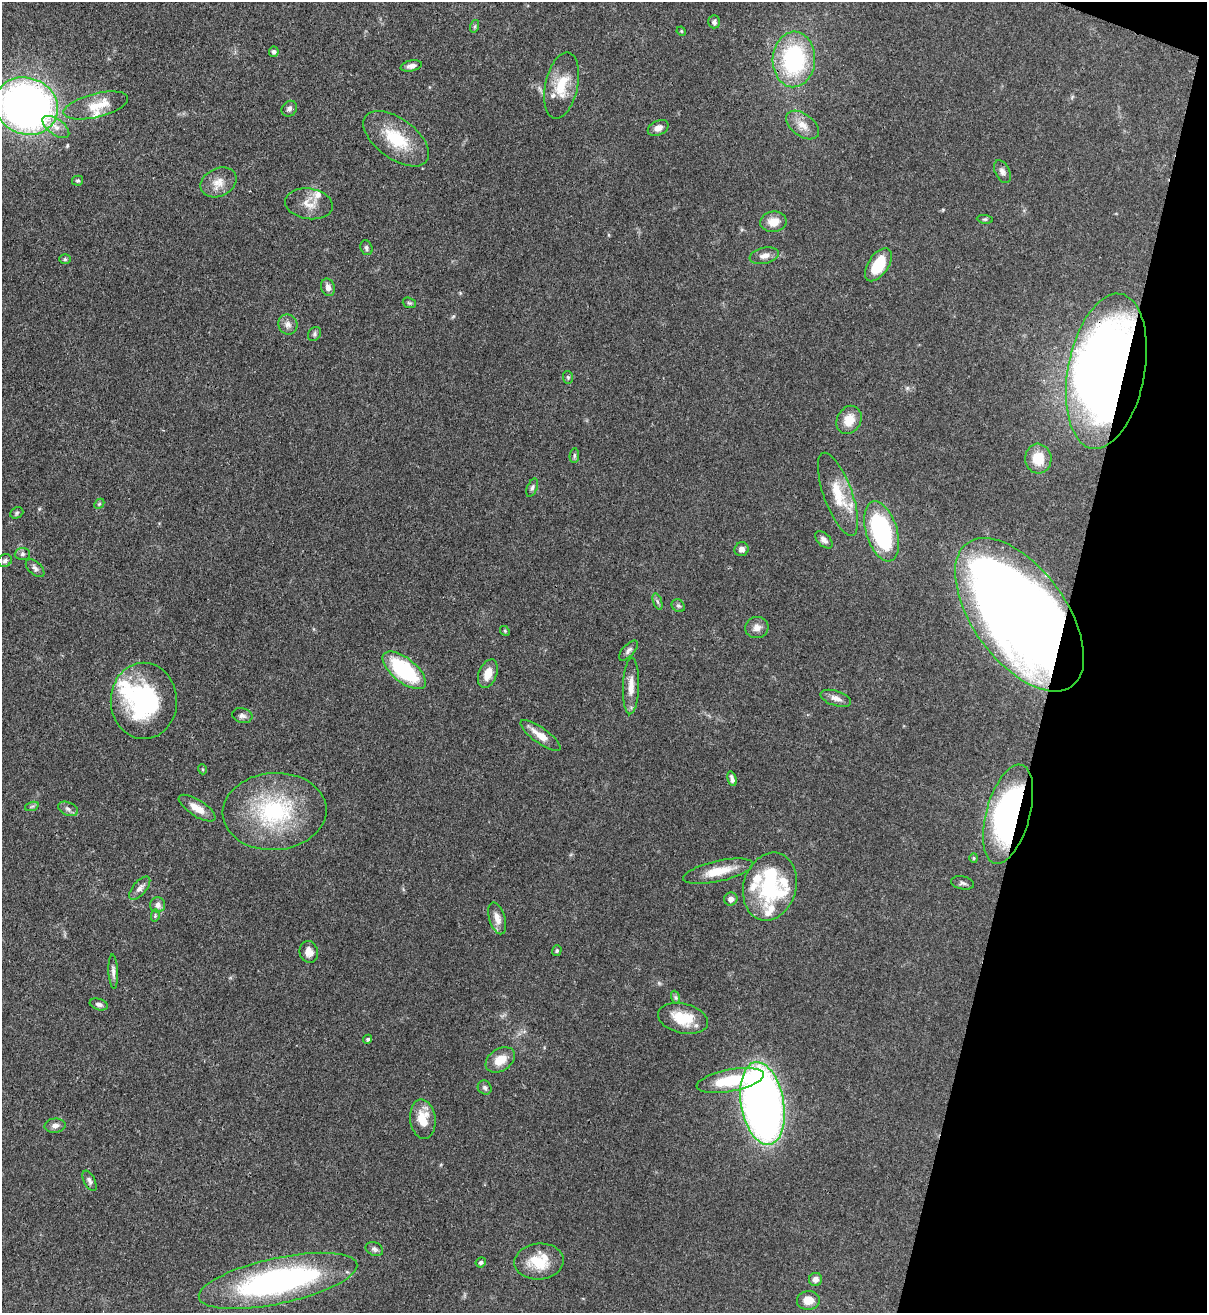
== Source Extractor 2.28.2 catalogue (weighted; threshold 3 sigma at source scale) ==
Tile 8 of 4 x 4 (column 4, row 2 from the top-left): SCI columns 3833-5037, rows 2653-3963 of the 5383 x 5308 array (HDU 1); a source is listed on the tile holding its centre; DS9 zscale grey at full resolution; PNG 1209 x 1315 px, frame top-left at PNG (2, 2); each listed source drawn as its Kron ellipse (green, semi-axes under 4 px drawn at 4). Shown black and unused: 13% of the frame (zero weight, under 3 of 4 exposures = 7% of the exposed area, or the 3 px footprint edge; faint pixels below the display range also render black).
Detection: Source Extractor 2.28.2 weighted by HDU 2 'WHT'; one run over the whole footprint, this tile lists its part. Background 0.0825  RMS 0.0039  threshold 0.0176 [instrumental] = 3 sigma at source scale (4.5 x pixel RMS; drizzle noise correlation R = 1.50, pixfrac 1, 0.05/0.05 arcsec/px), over >= 5 px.
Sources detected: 100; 1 inside a brighter object's white glare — neither listed nor drawn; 7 inside a brighter listed object's ellipse — not listed separately; the other 92 listed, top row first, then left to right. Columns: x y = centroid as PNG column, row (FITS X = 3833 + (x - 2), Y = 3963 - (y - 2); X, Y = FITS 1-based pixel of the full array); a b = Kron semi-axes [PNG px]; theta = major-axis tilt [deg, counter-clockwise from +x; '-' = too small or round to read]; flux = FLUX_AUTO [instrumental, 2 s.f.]
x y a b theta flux
714 22 6 5 - 1
475 26 6 4 72 0.59
681 31 5 3 - 0.36
274 52 5 5 - 1.1
794 59 28 21 87 44
411 66 10 5 12 1.7
562 86 34 16 78 11
96 105 33 12 14 8.8
26 106 32 28 -22 250
289 109 8 7 - 1.2
802 125 19 11 -37 4.7
56 127 15 8 -36 3.3
658 128 11 7 26 2.6
396 139 38 20 -36 17
1002 172 12 7 -63 1.7
78 181 5 5 - 0.59
219 182 19 14 26 4.9
309 204 24 15 -8 5.5
985 219 8 4 -8 0.57
773 222 13 10 8 4.9
366 248 8 6 -67 0.94
764 256 15 8 13 2.4
65 259 5 5 - 0.62
878 265 19 10 56 12
328 287 9 6 -72 2
409 303 7 5 -20 0.64
288 324 10 9 - 2.1
314 334 7 6 - 0.88
1106 371 78 38 79 420
568 377 6 5 - 0.63
849 420 15 12 61 6.3
574 456 7 4 85 0.72
1038 459 15 13 -84 8.8
532 488 10 5 68 0.97
838 494 44 14 -70 12
99 504 6 4 45 0.52
17 513 7 5 24 0.65
882 531 31 15 -73 49
824 540 10 6 -45 1.7
742 549 7 6 - 1.9
22 554 8 6 2 1
5 561 7 6 - 0.95
35 568 11 6 -42 1.3
657 601 8 4 -71 0.8
678 606 7 6 - 0.77
1020 615 89 46 -54 570
757 627 11 10 - 2.6
505 631 5 4 - 0.46
628 651 12 5 48 1.3
404 670 26 12 -39 35
488 674 15 9 69 4.8
631 686 28 8 88 4.7
836 698 16 7 -17 2.5
144 701 38 33 -89 46
242 715 10 7 -14 1.5
540 735 24 7 -36 5
202 769 5 3 - 0.36
732 779 7 3 -75 1.3
32 806 7 4 19 0.64
197 808 21 8 -33 4.9
68 809 10 6 -24 1.4
275 811 52 38 4 44
1008 814 51 22 74 99
974 858 5 4 - 0.49
718 871 36 10 13 8.5
963 883 11 6 -12 1.2
770 886 34 26 74 27
140 888 14 6 49 2
731 899 6 6 - 2
158 905 7 7 - 1.8
155 916 6 4 79 0.48
497 918 16 8 -73 3.3
557 951 5 4 - 0.63
309 952 11 9 -73 3.1
113 972 17 4 -87 1.7
675 997 7 4 -71 0.66
99 1004 9 5 -18 1.2
683 1018 25 14 -13 12
368 1039 5 4 - 0.67
500 1060 16 11 33 5.7
730 1080 34 11 11 17
485 1088 7 6 - 0.99
762 1103 42 21 -80 260
423 1119 20 12 -84 7.7
55 1126 10 7 6 1.9
89 1181 11 5 -62 1.2
374 1249 9 6 -24 1.2
539 1261 25 18 5 11
481 1262 5 4 - 0.8
815 1279 6 6 - 1.8
278 1281 81 23 12 100
808 1300 11 9 4 4.3
Overlapping masked pixels (flux is a lower limit): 3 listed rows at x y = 1106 371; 1020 615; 1008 814
Isophote crosses this tile's border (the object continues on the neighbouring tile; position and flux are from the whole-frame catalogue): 1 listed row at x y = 26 106